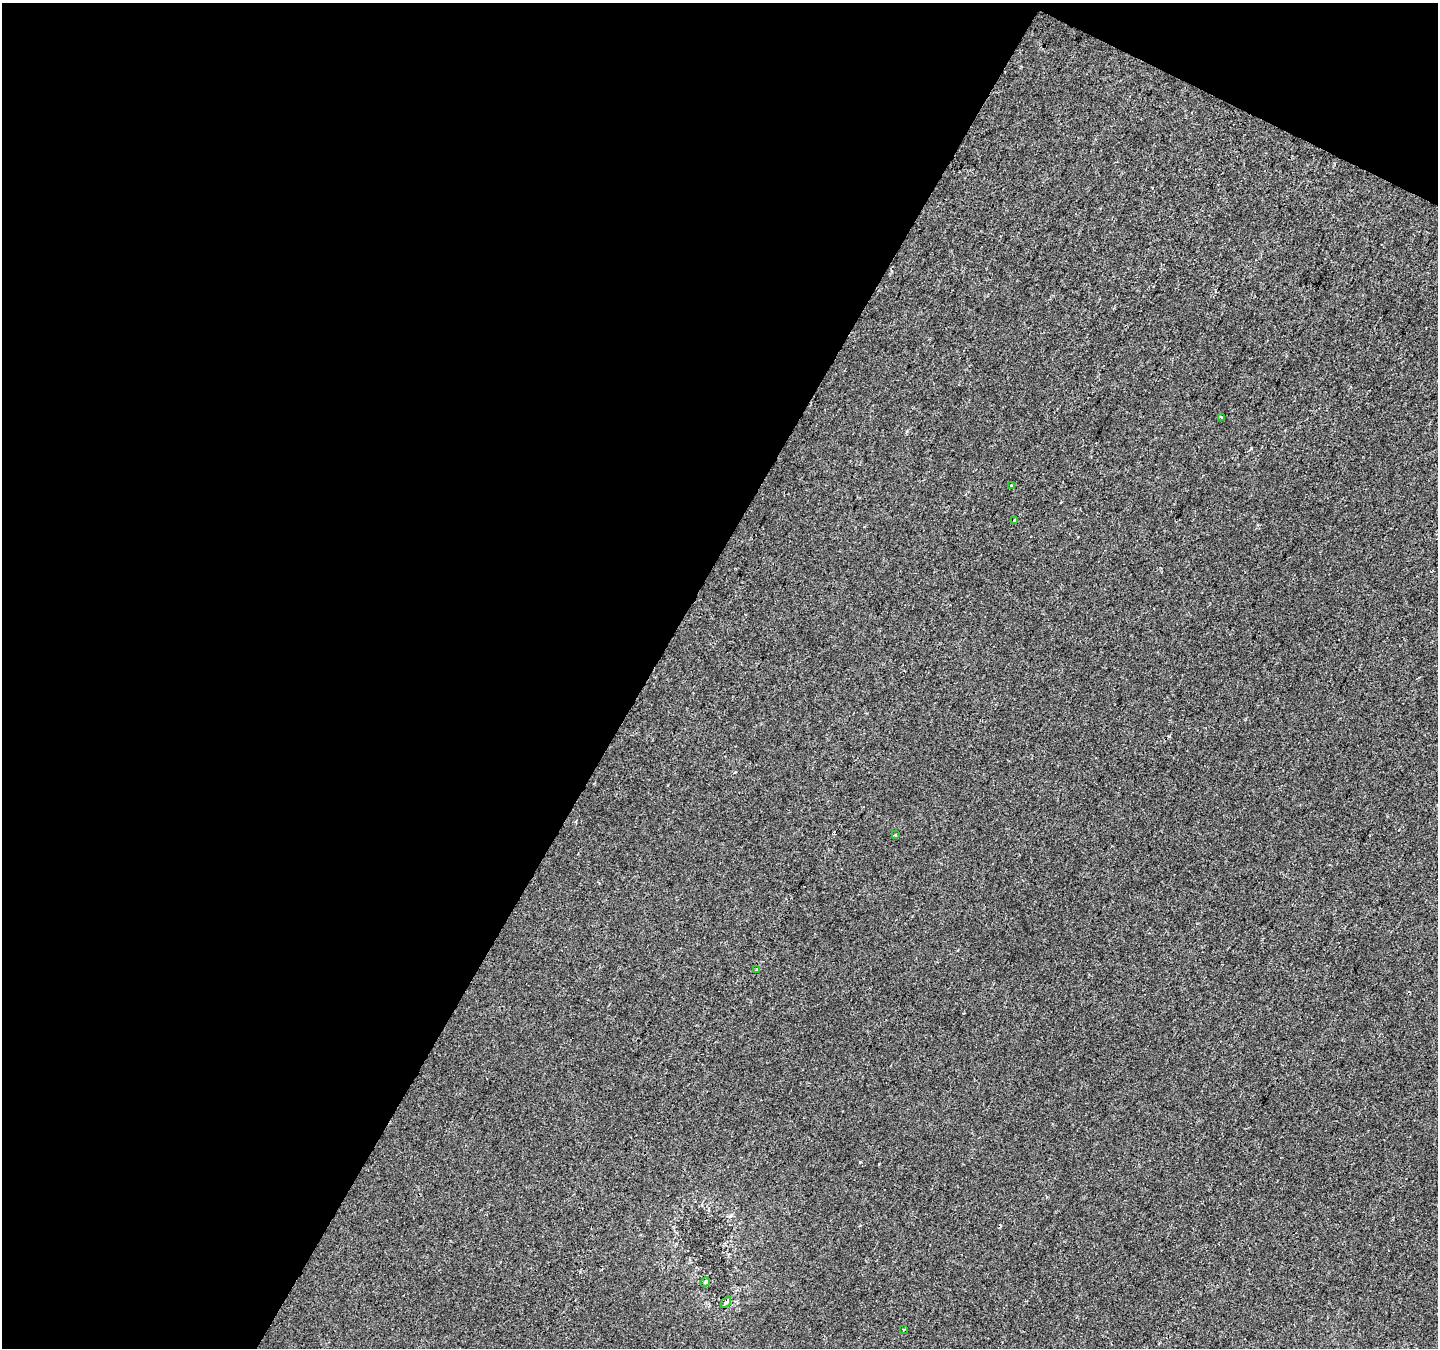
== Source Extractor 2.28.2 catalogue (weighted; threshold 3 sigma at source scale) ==
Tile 1 of 2 x 2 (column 1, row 1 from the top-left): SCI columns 1-1436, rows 1450-2795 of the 2872 x 2916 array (HDU 1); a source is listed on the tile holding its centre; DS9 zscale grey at full resolution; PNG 1440 x 1350 px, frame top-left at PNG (2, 3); each listed source drawn as its Kron ellipse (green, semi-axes under 4 px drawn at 4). Shown black and unused: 47% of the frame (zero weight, under 2 of 3 exposures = <1% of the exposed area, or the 3 px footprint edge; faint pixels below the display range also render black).
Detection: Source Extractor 2.28.2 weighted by HDU 2 'WHT'; one run over the whole footprint, this tile lists its part. Background 7.63e-04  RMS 0.0041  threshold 0.0184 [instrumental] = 3 sigma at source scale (4.5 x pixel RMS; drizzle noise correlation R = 1.50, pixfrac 1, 0.0396/0.0396 arcsec/px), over >= 5 px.
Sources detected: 8; all 8 listed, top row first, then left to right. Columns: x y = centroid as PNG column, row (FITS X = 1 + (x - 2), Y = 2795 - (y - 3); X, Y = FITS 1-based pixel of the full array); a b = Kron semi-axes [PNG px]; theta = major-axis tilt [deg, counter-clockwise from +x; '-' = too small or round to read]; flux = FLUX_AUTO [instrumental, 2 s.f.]
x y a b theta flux
1221 417 3 3 - 0.62
1011 486 3 3 - 0.39
1015 520 3 3 - 5.5
895 835 4 2 - 0.37
756 969 3 3 - 3.4
705 1282 5 4 - 0.5
726 1302 6 3 55 1.8
903 1330 4 3 - 0.38
Overlapping masked pixels (flux is a lower limit): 1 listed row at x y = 726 1302